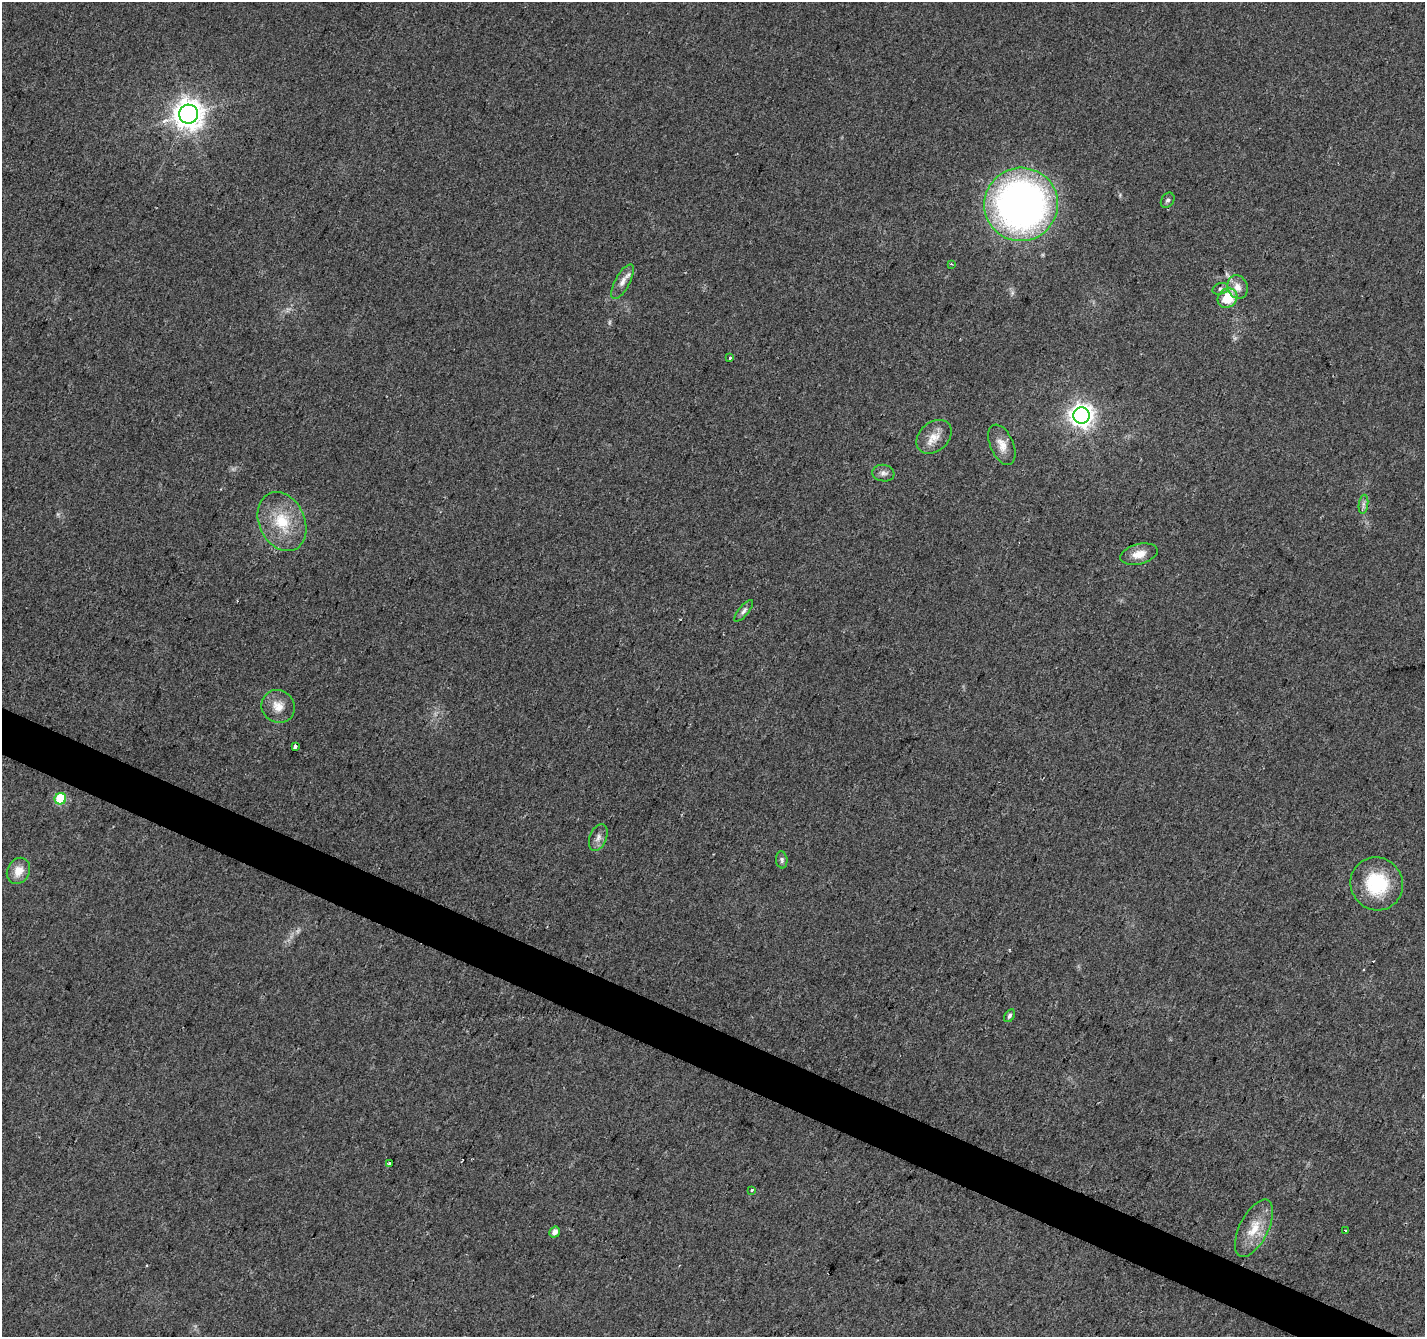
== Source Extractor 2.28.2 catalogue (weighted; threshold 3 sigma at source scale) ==
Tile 6 of 4 x 4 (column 2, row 2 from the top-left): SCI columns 1432-2854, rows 2939-4273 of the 5701 x 5810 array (HDU 1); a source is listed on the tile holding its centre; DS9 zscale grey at full resolution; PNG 1427 x 1339 px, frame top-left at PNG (2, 2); each listed source drawn as its Kron ellipse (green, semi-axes under 4 px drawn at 4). Shown black and unused: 3% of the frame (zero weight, under 2 of 3 exposures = <1% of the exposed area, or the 3 px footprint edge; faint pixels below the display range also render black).
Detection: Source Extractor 2.28.2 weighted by HDU 2 'WHT'; one run over the whole footprint, this tile lists its part. Background 0.0488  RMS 0.0058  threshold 0.0262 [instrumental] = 3 sigma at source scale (4.5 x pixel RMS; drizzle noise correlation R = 1.50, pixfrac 1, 0.0396/0.0396 arcsec/px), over >= 5 px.
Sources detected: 34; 2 too faint to see at this stretch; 2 cosmic-ray / hot-pixel residue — neither listed nor drawn; the other 30 listed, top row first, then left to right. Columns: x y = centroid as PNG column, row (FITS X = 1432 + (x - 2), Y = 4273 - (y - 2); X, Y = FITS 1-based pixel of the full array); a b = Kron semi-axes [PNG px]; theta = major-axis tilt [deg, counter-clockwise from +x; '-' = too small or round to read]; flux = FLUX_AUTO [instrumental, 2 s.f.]
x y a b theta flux
189 114 9 9 - 800
1168 200 8 6 55 1.6
1021 204 37 36 - 300
951 264 3 2 - 0.55
622 282 19 7 62 4.7
1238 287 12 10 -70 5.5
1220 289 8 5 17 1.6
1228 298 10 9 - 17
730 358 3 3 - 2.3
1082 415 8 8 - 460
934 437 19 14 42 8.1
1002 445 21 11 -66 7.1
883 473 11 8 -9 2.7
1363 504 9 4 82 1.9
282 522 31 23 -65 25
1139 554 19 10 14 7.1
744 611 13 5 50 2.1
278 706 17 16 - 8.1
295 746 4 3 - 4.4
60 799 6 5 - 31
598 837 14 8 68 3.6
782 860 8 5 -82 1.4
18 871 14 11 61 7.6
1377 884 27 26 - 33
1009 1016 7 4 58 1.5
389 1163 3 3 - 1.8
752 1190 3 3 - 2.3
1254 1228 31 14 63 15
1345 1230 3 3 - 1.9
555 1232 5 5 - 3.9
Overlapping masked pixels (flux is a lower limit): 1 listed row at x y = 295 746